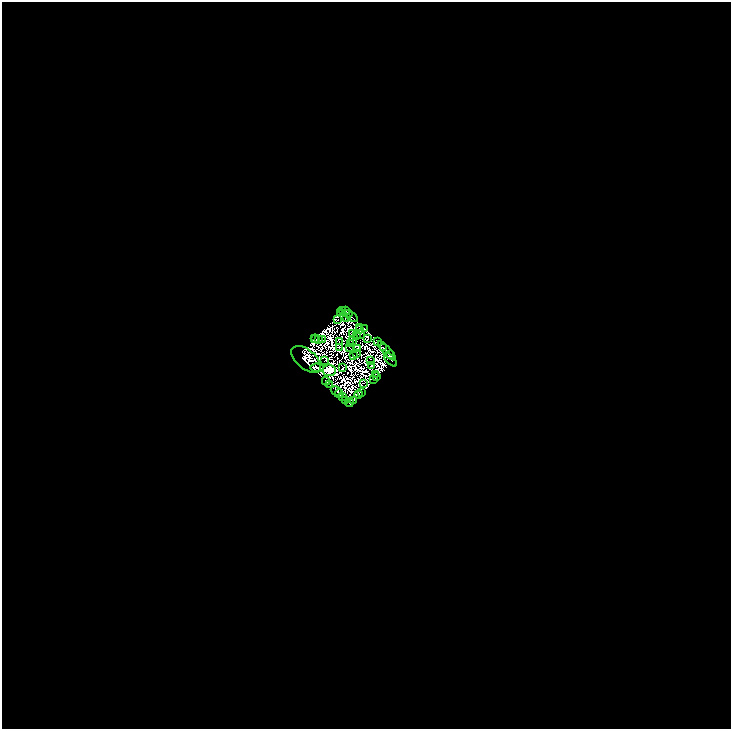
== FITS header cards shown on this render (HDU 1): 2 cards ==
NAXIS1  =                 1457
NAXIS2  =                 1454

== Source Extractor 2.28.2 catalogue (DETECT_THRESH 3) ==
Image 1457 x 1454 px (HDU 1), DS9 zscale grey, zoomed out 1/2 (1 PNG px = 2 x 2 image px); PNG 733 x 731 px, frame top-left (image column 1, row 1454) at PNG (2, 2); each listed source drawn as its Kron ellipse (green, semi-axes under 4 px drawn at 4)
Background -0.502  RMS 1.9e-05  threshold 5.56e-05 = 3 sigma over >= 5 px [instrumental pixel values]
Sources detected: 181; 129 cannot appear on this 1/2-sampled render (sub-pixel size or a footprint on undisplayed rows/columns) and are neither listed nor drawn; the other 52 listed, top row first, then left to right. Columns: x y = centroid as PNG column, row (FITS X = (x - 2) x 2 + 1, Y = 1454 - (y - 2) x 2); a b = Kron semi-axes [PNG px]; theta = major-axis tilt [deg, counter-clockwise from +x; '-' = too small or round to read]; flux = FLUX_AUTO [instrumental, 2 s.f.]
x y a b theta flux
342 310 2 1 - 21
345 310 4 2 - 22
340 312 3 2 - 8.5
349 314 4 2 - 16
352 317 6 2 -32 14
347 318 3 2 - 3.5
337 320 2 1 - 2.9
360 327 3 2 - 0.15
359 329 3 2 - 4.4
364 329 2 1 - 3.1
353 333 3 2 - 0.25
361 334 3 1 - 5.1
356 335 2 1 - 0.77
316 338 2 1 - 0.69
368 338 2 1 - 4.8
314 339 2 1 - 1.1
319 339 3 1 - 0.063
322 339 2 1 - 0.94
352 341 2 1 - 1.8
339 342 2 1 - 1.1
378 342 4 2 - 10
350 343 2 1 - 1
383 347 3 2 - 9
339 348 2 1 - 1.5
349 348 2 1 - 0.12
358 349 2 1 - 0.57
387 351 12 3 -48 19
357 354 2 1 - 3.9
390 354 3 2 - 19
354 356 2 1 - 0.89
306 359 18 9 -39 63
324 360 2 1 - 2.1
390 360 8 2 -48 3.5
371 361 2 1 - 2.9
371 366 3 1 - 0.07
317 368 7 4 -4 120
343 368 2 1 - 0.15
329 370 6 6 - 1900
375 375 2 1 - 0.54
377 377 2 1 - 2.9
374 380 2 1 - 34
326 381 4 2 - 8.8
363 383 2 2 - 4
330 384 2 1 - 2
336 391 6 2 -29 12
362 392 3 2 - 8.1
339 394 4 2 - 37
359 394 4 2 - 6.1
343 397 3 1 - 5
346 400 4 1 - 14
353 400 2 2 - 4.3
350 403 4 2 - 8.6
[129 sub-pixel or undisplayed-footprint detections neither listed nor drawn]